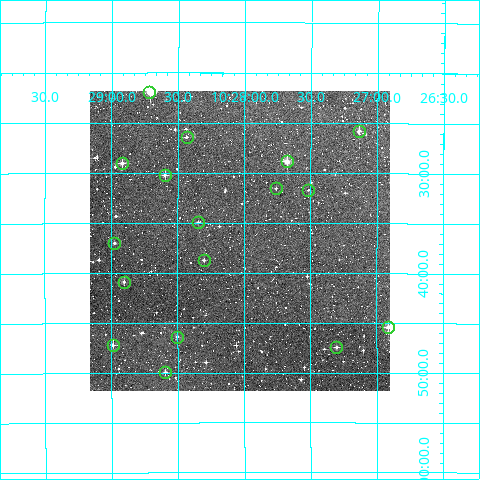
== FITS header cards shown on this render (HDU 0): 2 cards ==
NAXIS1  =                  300
NAXIS2  =                  300

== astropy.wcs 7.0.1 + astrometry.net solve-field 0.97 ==
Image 300 x 300 px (HDU 0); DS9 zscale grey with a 90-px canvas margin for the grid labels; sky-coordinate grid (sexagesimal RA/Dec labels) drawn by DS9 from the SOLVED WCS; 17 Tycho-2 reference stars matched to detected sources circled (green)
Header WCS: RA---TAN/DEC--TAN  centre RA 10:28:02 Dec -27:37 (157.01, -27.61 deg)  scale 6 arcsec/px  FOV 30.0' x 30.0'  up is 0 deg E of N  parity normal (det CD < 0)
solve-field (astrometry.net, Tycho-2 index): VERIFIED the header's WCS against the Tycho-2 star catalogue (verified at 2 index scales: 13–17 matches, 0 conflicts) and refined it, rather than solving blind
Solved WCS: RA---TAN-SIP/DEC--TAN-SIP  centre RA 10:28:02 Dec -27:37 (157.01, -27.61 deg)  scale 6.01 arcsec/px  FOV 30.0' x 30.0'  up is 0 deg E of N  parity normal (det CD < 0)
The solver's refit moves the header's centre by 1 arcsec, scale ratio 1.001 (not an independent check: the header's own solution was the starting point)
Tycho-2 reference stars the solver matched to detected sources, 17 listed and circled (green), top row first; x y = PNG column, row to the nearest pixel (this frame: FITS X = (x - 90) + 1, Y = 300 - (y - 91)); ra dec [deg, ICRS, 3 dp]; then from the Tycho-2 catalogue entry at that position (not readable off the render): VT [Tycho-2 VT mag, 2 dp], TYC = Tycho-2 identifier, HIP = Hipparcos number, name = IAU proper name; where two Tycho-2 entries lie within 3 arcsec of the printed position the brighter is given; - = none
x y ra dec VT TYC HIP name
149 92 157.179 -27.366 8.94 6628-552-1 51297 -
359 131 156.784 -27.429 10.95 6627-146-1 - -
187 137 157.108 -27.440 11.58 6628-750-1 - -
287 161 156.919 -27.481 10.12 6627-165-1 - -
122 163 157.229 -27.483 10.90 6628-546-1 - -
165 175 157.148 -27.503 11.39 6628-479-1 - -
276 188 156.940 -27.526 12.45 6627-177-1 - -
308 190 156.879 -27.528 12.68 6627-175-1 - -
198 222 157.086 -27.582 11.75 6628-717-1 - -
114 243 157.244 -27.616 11.61 6628-521-1 - -
204 260 157.076 -27.645 11.85 6628-308-1 - -
124 282 157.226 -27.681 11.27 6628-198-1 - -
388 327 156.728 -27.757 10.46 6627-182-1 - -
177 337 157.126 -27.773 11.92 6628-593-1 - -
113 345 157.247 -27.786 11.88 6628-628-1 - -
336 347 156.825 -27.790 12.14 6627-129-1 - -
165 372 157.148 -27.832 12.32 6628-281-1 - -